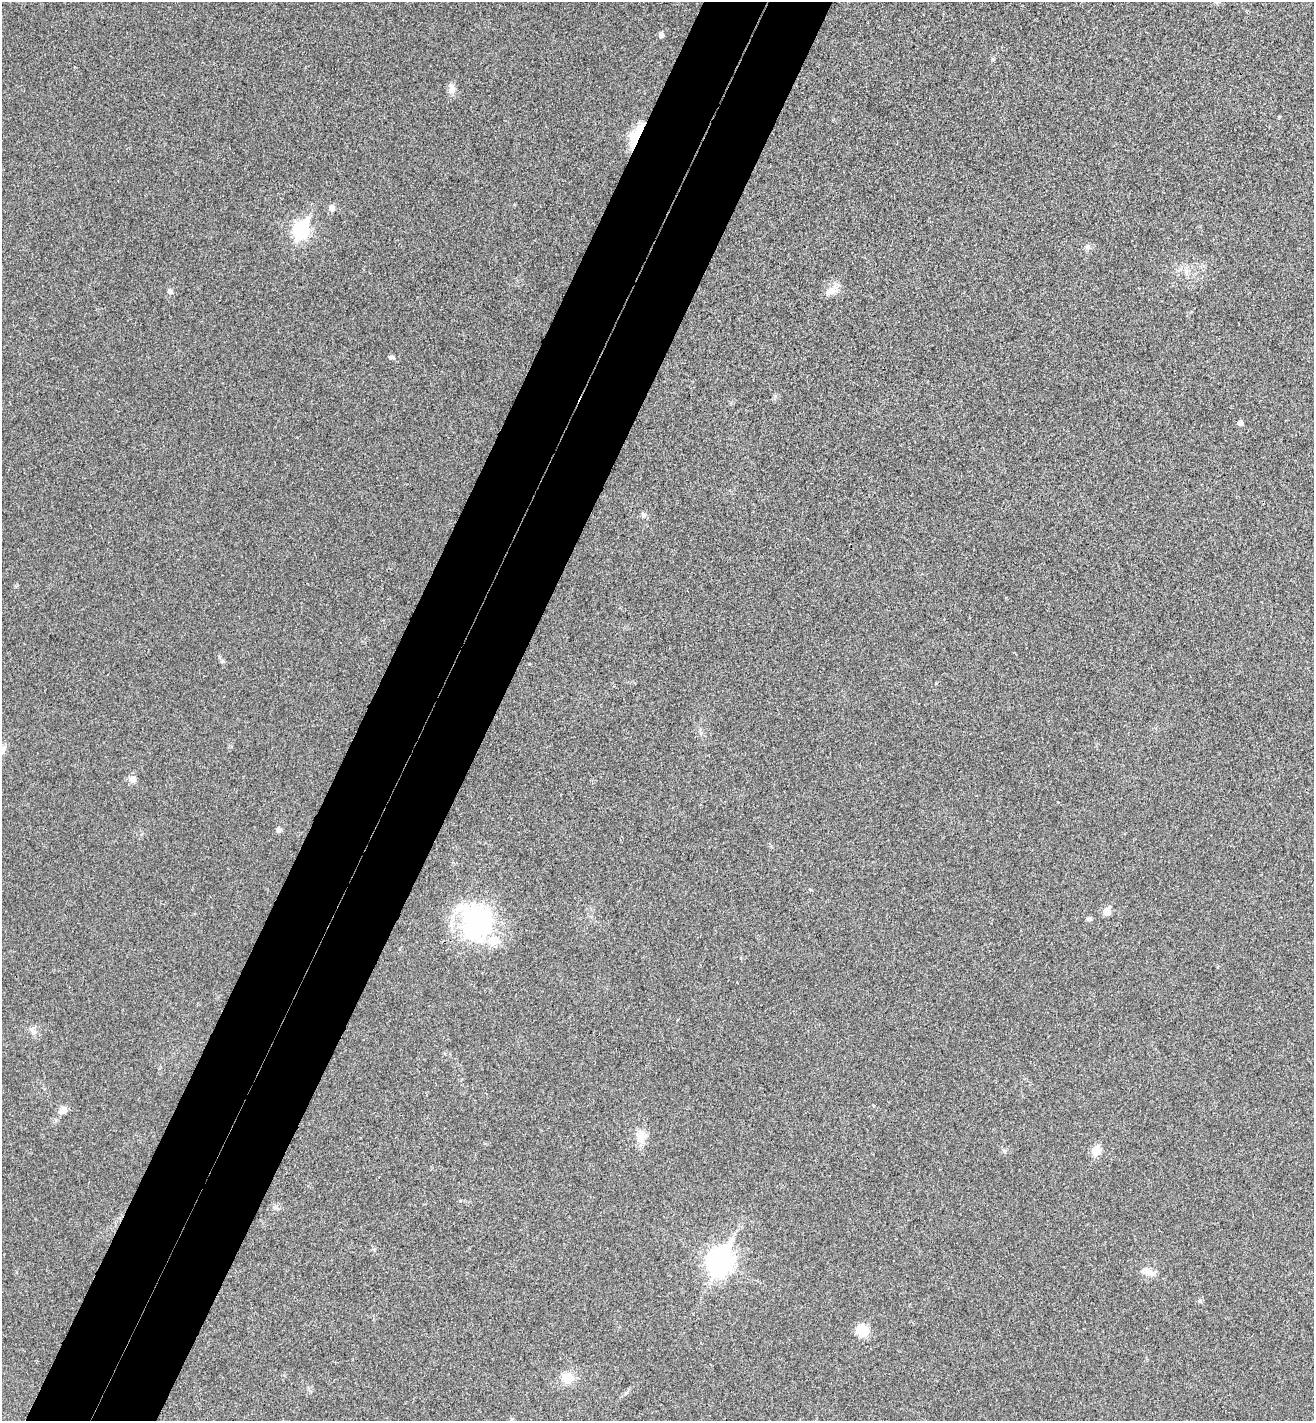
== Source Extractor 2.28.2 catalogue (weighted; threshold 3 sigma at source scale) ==
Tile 7 of 4 x 4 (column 3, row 2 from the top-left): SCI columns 2820-4131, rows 2873-4291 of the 5774 x 5741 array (HDU 1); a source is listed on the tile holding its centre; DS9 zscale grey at full resolution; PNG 1316 x 1423 px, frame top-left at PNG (2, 2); no overlay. Shown black and unused: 10% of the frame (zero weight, under 3 of 4 exposures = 6% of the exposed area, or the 3 px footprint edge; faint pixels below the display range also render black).
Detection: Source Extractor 2.28.2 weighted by HDU 2 'WHT'; one run over the whole footprint, this tile lists its part. Background 0.0453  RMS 0.007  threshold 0.0314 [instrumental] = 3 sigma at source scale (4.5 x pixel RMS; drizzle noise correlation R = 1.50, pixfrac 1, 0.05/0.05 arcsec/px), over >= 5 px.
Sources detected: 28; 1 inside a brighter object's white glare — not listed; the other 27 listed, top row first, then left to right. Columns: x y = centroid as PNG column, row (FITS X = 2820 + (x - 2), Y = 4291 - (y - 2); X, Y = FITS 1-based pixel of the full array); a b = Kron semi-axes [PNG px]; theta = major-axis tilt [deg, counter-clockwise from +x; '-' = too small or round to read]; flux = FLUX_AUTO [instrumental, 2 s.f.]
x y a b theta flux
661 35 5 4 - 3.1
452 88 15 8 -65 3.9
639 133 35 14 51 21
332 208 6 5 - 4.9
301 230 8 7 - 170
1087 247 8 7 - 2.2
170 291 6 6 - 2.1
831 291 17 10 31 6.7
391 357 7 5 0 1.3
1240 423 5 5 - 3.1
644 515 6 5 - 1.5
222 661 6 5 - 1.2
133 779 9 8 - 3.7
278 829 5 5 - 2.9
810 890 5 3 - 0.69
1107 911 5 5 - 14
1089 919 8 5 0 1.3
477 922 46 38 -69 95
32 1031 14 6 -54 3.1
63 1110 11 9 34 4.3
641 1137 19 11 -80 8.3
1096 1151 6 5 - 23
719 1261 12 9 65 550
1148 1272 17 10 -28 6
1200 1301 6 5 - 1.5
862 1330 11 10 - 14
568 1378 15 13 -17 10
Overlapping masked pixels (flux is a lower limit): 1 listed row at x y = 639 133
Unlisted compact peaks at least as high as the median listed source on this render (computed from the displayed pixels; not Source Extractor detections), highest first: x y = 993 59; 936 683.